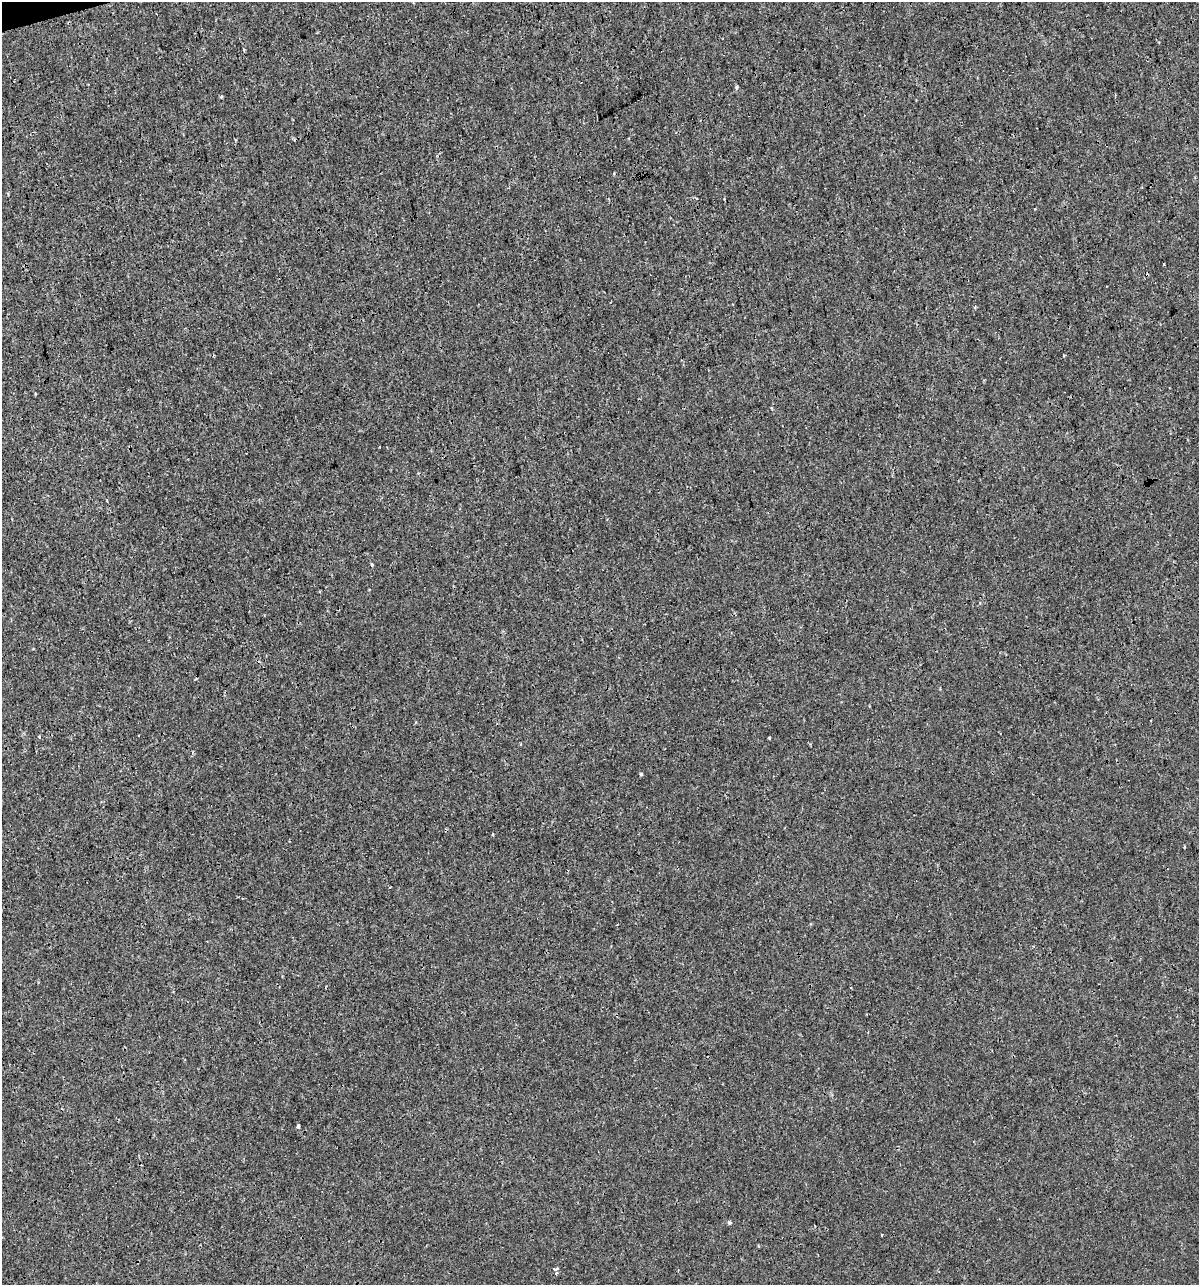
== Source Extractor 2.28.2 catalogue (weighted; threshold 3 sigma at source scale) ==
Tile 11 of 4 x 4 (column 3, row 3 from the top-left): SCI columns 2441-3637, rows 1284-2566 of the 4930 x 5132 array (HDU 1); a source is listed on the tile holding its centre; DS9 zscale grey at full resolution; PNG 1201 x 1287 px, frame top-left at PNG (2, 2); no overlay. Shown black and unused: <1% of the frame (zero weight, under 3 of 4 exposures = <1% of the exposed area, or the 3 px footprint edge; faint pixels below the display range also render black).
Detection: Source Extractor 2.28.2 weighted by HDU 2 'WHT'; one run over the whole footprint, this tile lists its part. Background 1.50e-04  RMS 0.0017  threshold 0.00779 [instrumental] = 3 sigma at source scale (4.5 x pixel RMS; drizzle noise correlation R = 1.50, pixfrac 1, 0.0396/0.0396 arcsec/px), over >= 5 px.
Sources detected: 19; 4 cosmic-ray / hot-pixel residue — not listed; the other 15 listed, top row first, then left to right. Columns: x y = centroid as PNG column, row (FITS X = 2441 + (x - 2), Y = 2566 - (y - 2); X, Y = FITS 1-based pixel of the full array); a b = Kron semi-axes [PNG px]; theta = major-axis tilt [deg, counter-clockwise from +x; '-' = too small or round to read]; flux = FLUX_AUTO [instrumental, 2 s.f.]
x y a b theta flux
244 50 3 3 - 0.6
737 87 5 3 - 0.2
221 97 3 3 - 0.63
696 198 4 3 - 0.16
1164 264 3 2 - 0.16
975 307 4 3 - 0.22
372 565 3 3 - 0.52
39 737 3 3 - 0.15
769 738 3 2 - 0.18
641 774 4 4 - 0.21
1184 847 4 2 - 0.14
298 1126 4 3 - 0.36
729 1222 5 4 - 0.33
882 1235 3 2 - 0.34
554 1270 3 3 - 1700